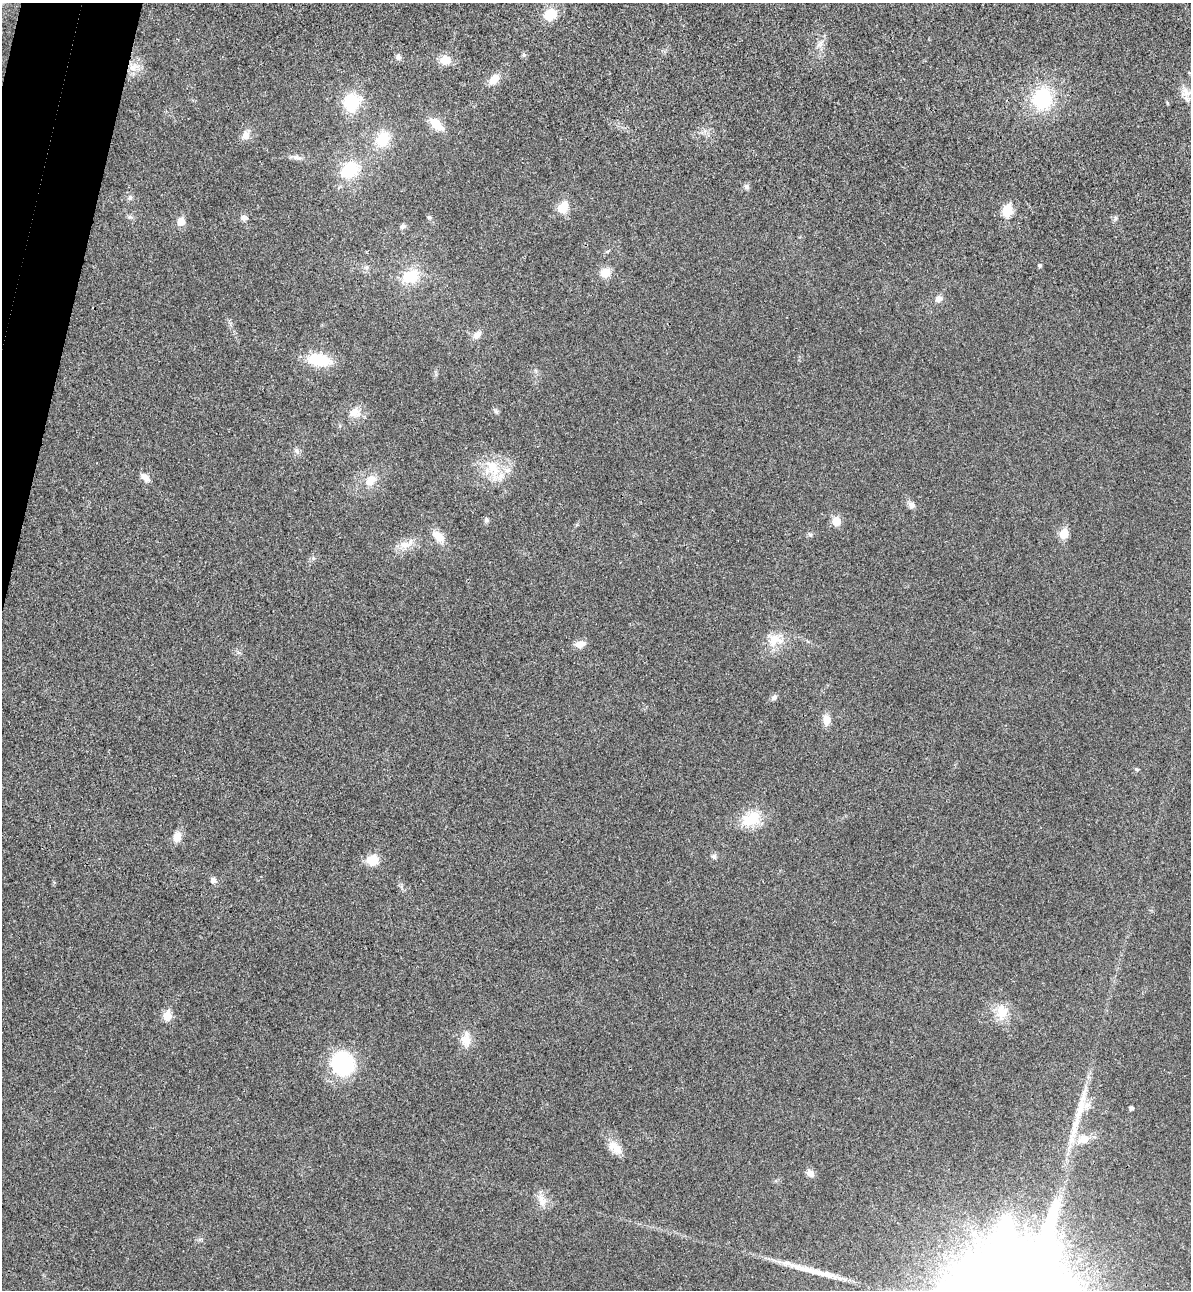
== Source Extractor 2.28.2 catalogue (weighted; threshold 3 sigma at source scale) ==
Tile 11 of 4 x 4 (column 3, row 3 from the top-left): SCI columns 2561-3749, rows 1312-2599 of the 5243 x 5193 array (HDU 1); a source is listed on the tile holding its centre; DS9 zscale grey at full resolution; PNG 1193 x 1292 px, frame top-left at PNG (2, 3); no overlay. Shown black and unused: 3% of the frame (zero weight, under 3 of 4 exposures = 6% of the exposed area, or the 3 px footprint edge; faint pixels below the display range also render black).
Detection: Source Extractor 2.28.2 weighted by HDU 2 'WHT'; one run over the whole footprint, this tile lists its part. Background 0.0266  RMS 0.0065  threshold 0.0292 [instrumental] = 3 sigma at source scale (4.5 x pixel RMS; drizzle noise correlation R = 1.50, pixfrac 1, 0.05/0.05 arcsec/px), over >= 5 px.
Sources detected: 67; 2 long thin detections or spike segments (spike, bleed or trail) — not listed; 1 inside a brighter listed object's ellipse — not listed separately; the other 64 listed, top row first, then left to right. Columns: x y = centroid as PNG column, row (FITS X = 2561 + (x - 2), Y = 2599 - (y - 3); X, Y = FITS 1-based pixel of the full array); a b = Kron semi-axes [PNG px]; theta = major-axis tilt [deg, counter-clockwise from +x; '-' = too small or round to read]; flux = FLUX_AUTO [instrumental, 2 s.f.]
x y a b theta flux
550 14 13 10 25 15
820 43 11 4 68 2.4
524 55 6 5 - 1.2
398 57 8 7 - 2.3
445 60 11 9 10 8.9
134 67 15 9 25 6.3
494 79 14 9 46 7.3
1187 92 15 10 -40 5.5
1042 99 23 20 83 42
351 103 18 16 63 28
436 124 17 9 -42 12
246 135 11 11 - 4.4
383 139 17 14 67 17
296 157 11 6 -15 2.6
349 170 23 17 38 25
746 186 7 7 - 1.9
130 198 7 6 - 1.8
562 209 11 11 - 8.2
1007 210 6 6 - 37
130 217 7 4 -18 1.2
429 217 6 5 - 1.2
244 218 9 7 -12 2.3
1115 218 7 4 -89 1.1
181 221 6 5 - 11
403 226 7 6 - 1.6
1039 265 5 4 - 1.1
605 273 9 9 - 9.8
410 276 21 16 13 18
938 299 9 8 - 3.1
477 335 11 8 37 4.2
319 360 25 13 -9 25
496 411 8 4 -45 1.2
355 413 16 13 13 7
296 450 8 5 -72 1.7
493 468 26 16 -49 18
145 477 12 7 -40 4
370 480 13 10 54 7.4
911 505 10 8 -35 2.8
486 520 7 6 - 1.6
836 521 6 5 - 16
1064 534 6 5 - 20
810 535 7 4 -20 1
438 536 15 10 -49 7.7
406 544 24 10 29 8
775 640 23 16 18 12
580 644 12 8 8 4.6
774 697 8 6 41 2.1
826 720 13 9 -88 5.7
1137 770 6 5 - 0.9
751 819 28 17 29 18
177 837 13 9 70 6
714 856 7 7 - 1.8
372 860 11 9 2 12
213 880 8 6 -25 2.6
1001 1012 21 16 89 12
167 1016 6 5 - 20
466 1039 17 12 -86 8.3
342 1063 22 20 -50 59
1087 1105 7 7 - 3.7
1131 1108 4 4 - 1.7
1083 1139 17 11 11 9.3
615 1147 22 11 -37 8.2
810 1173 9 8 - 3.7
542 1201 16 10 -69 6.4